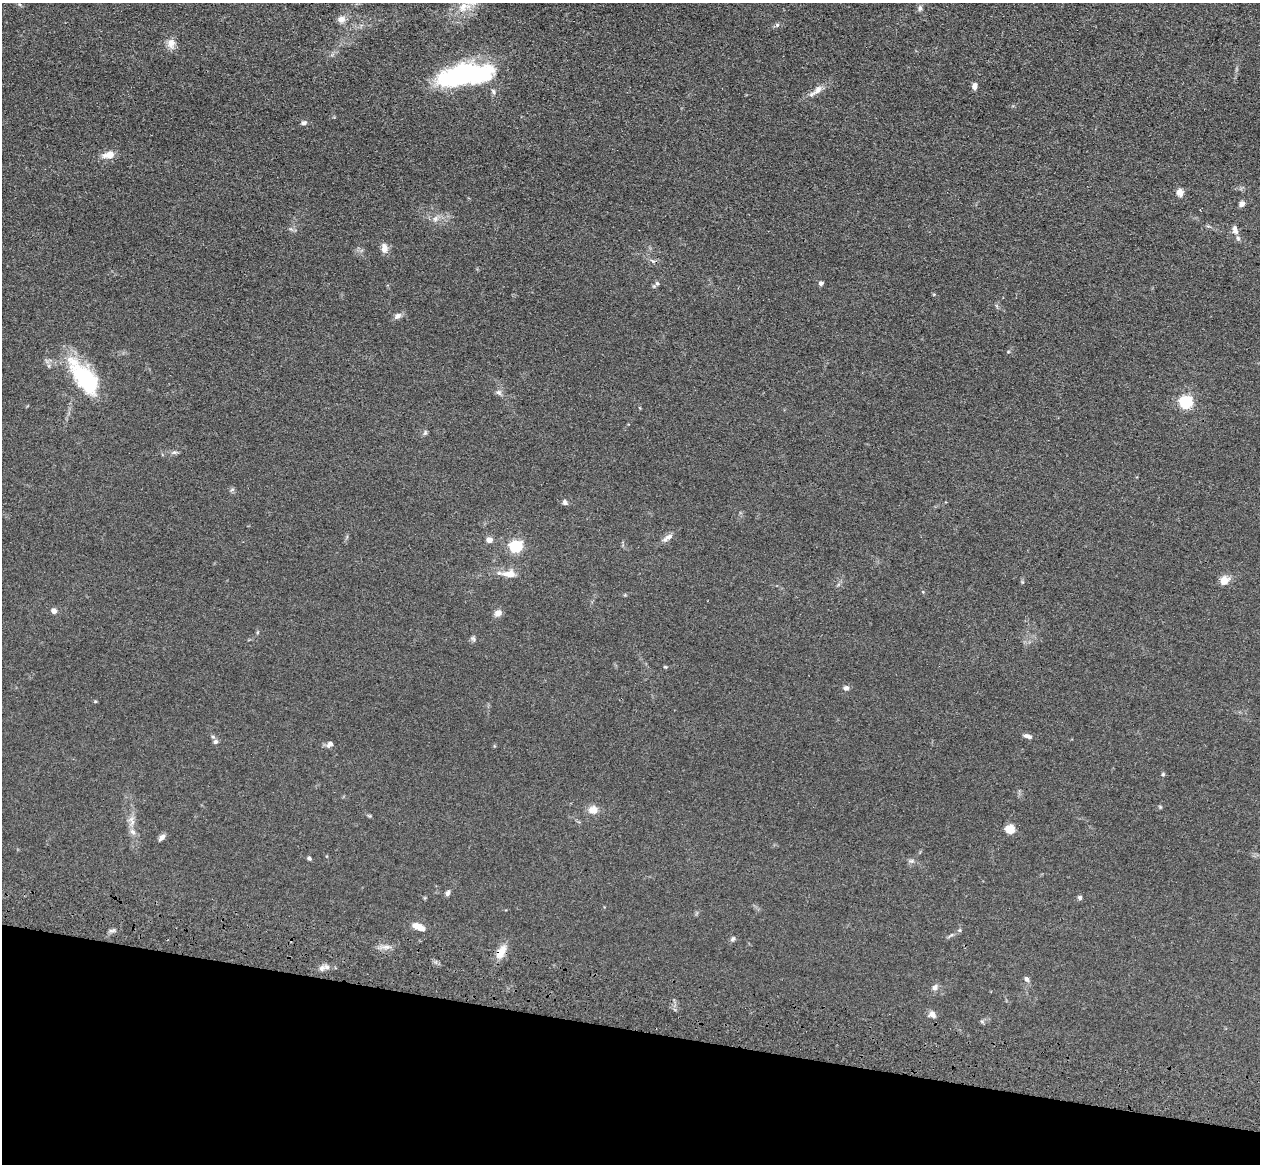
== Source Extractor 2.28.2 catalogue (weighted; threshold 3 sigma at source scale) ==
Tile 15 of 4 x 4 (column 3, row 4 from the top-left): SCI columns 2555-3812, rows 362-1523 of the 5108 x 5248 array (HDU 1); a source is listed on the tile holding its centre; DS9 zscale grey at full resolution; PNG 1262 x 1166 px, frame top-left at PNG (2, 3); no overlay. Shown black and unused: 12% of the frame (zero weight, under 3 of 4 exposures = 6% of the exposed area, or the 3 px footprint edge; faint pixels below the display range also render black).
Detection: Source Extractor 2.28.2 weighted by HDU 2 'WHT'; one run over the whole footprint, this tile lists its part. Background 0.0613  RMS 0.0074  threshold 0.0333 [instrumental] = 3 sigma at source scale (4.5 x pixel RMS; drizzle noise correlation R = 1.50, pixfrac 1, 0.05/0.05 arcsec/px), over >= 5 px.
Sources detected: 65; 2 inside a brighter object's white glare — not listed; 4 inside a brighter listed object's ellipse — not listed separately; the other 59 listed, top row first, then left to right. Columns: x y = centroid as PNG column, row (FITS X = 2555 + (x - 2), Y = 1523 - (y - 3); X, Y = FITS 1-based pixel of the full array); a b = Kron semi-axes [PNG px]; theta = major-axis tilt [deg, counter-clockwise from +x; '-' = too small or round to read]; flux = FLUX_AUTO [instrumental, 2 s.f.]
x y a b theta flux
464 7 20 13 23 14
920 8 8 6 80 2.1
341 19 10 9 - 4.3
777 25 6 5 - 1.3
171 43 12 9 85 5.6
460 76 43 23 17 100
974 86 7 6 - 3.7
818 89 15 8 51 5
304 123 8 5 13 1.9
109 155 13 8 13 7.8
1180 192 10 9 - 3.8
1242 204 7 6 - 2.7
435 219 9 7 58 3.1
1236 232 10 6 -16 2.8
1238 238 7 5 -68 1.5
384 248 11 8 -80 4.8
652 260 7 4 -22 1.3
657 283 6 5 - 1.4
821 283 4 4 - 2.6
398 316 10 7 34 2.8
84 377 46 20 -53 57
499 392 8 6 -37 2.2
1186 402 6 5 - 110
425 433 7 5 69 1.4
174 452 8 4 8 1.6
565 502 7 6 - 1.9
669 537 14 7 27 3.8
489 540 4 4 - 8.9
516 547 6 5 - 100
509 574 19 9 -1 8.3
1224 580 10 9 - 7.1
54 611 5 5 - 4
498 613 8 7 - 4.5
473 639 8 5 -43 1.5
665 667 5 4 - 0.79
846 688 6 6 - 2.4
95 702 5 3 - 0.67
1028 736 11 5 -17 2.7
215 742 6 6 - 2.1
330 744 10 6 40 2.5
1163 774 5 5 - 0.98
593 810 11 10 - 6.4
132 821 17 7 -81 5.7
1010 829 5 5 - 34
162 837 8 5 44 3.2
309 858 5 4 - 1.3
911 861 7 4 18 1.4
448 893 7 5 67 2
1080 897 5 5 - 1.7
419 927 14 6 -23 8.4
112 930 11 4 8 1.7
960 930 6 4 89 0.9
733 939 8 5 40 1.5
387 947 9 4 8 2.7
501 951 19 10 60 9
327 967 8 7 - 2.5
1026 979 7 6 - 2.1
935 987 9 7 50 2.6
932 1014 9 7 -41 3.6
Overlapping masked pixels (flux is a lower limit): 1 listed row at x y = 501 951